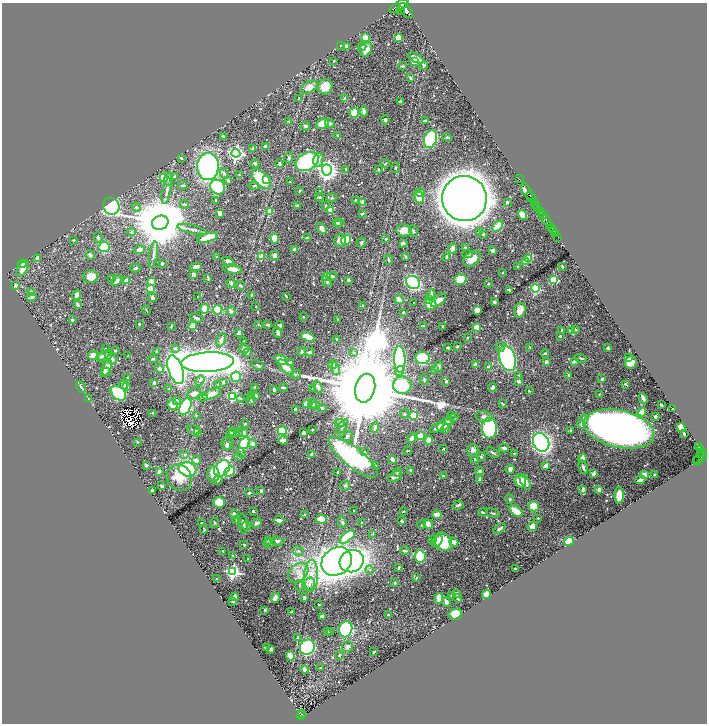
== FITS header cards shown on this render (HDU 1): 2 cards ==
NAXIS1  =                 1409
NAXIS2  =                 1443

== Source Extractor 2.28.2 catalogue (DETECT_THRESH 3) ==
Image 1409 x 1443 px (HDU 1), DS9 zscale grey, zoomed out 1/2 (1 PNG px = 2 x 2 image px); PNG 709 x 726 px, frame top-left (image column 1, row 1442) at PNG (2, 3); each listed source drawn as its Kron ellipse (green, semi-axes under 4 px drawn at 4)
Background 0.494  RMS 0.0087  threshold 0.026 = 3 sigma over >= 5 px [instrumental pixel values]
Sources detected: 725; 49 cannot appear on this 1/2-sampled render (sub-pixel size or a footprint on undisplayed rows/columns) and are neither listed nor drawn; of the other 676, the 500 brightest by FLUX_AUTO listed and drawn (176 fainter detections omitted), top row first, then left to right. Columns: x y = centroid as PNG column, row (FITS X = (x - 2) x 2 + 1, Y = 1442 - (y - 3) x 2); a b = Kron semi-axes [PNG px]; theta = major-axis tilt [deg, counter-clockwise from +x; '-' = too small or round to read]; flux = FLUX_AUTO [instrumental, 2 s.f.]
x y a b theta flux
399 6 11 4 32 2500
400 10 2 1 - 99
406 10 9 4 -49 2000
398 37 3 3 - 47
365 38 4 3 - 32
341 45 4 3 - 1.9
346 47 3 3 - 12
362 47 4 2 - 1.9
366 49 8 6 63 15
416 58 9 3 -29 14
334 61 2 2 - 1.7
414 62 3 3 - 17
424 65 4 3 - 2.9
403 66 4 3 - 2.5
410 78 3 2 - 6.8
309 87 9 5 29 17
325 87 8 7 - 25
345 98 4 2 - 3.7
299 99 3 2 - 3.7
400 101 2 2 - 2.7
364 111 5 3 - 6.6
354 113 5 4 - 29
385 120 5 3 - 2.6
425 120 4 2 - 3.3
289 122 4 4 - 1.9
330 123 5 3 - 4.5
322 124 7 4 24 30
305 126 5 3 - 3.3
337 135 3 2 - 1.6
223 136 4 2 - 2.8
447 137 5 2 - 2
430 139 9 6 70 240
265 146 2 2 - 4.9
253 149 4 3 - 4.4
236 153 4 4 - 450
181 158 3 2 - 1.8
289 158 6 4 74 2.9
318 160 7 5 76 7.1
307 161 12 8 30 150
255 163 4 3 - 3.7
279 164 4 3 - 3.4
385 164 4 3 - 1.6
208 167 13 11 90 430
395 168 5 3 - 2.1
346 169 3 3 - 1.2
378 169 3 3 - 2
327 170 6 5 - 970
224 173 5 3 - 2.8
239 175 3 2 - 1.5
174 177 3 3 - 4.6
163 178 3 3 - 23
169 179 7 3 -87 3.1
261 179 12 6 -47 70
519 179 2 1 - 23
228 180 3 2 - 6.1
266 180 4 4 - 8.8
290 182 3 2 - 1.7
183 185 5 3 - 2.9
254 186 5 2 - 1.6
218 187 8 7 - 160
167 191 13 3 78 6.2
300 191 3 2 - 1.9
320 191 3 2 - 1.2
527 191 9 2 -58 750
421 193 4 3 - 3.9
319 197 4 3 - 3
419 197 7 4 -75 42
531 197 6 2 -56 710
332 198 5 4 - 2.1
464 199 22 22 - 5500
216 200 3 2 - 2.1
356 200 3 3 - 1.5
362 202 4 3 - 6.7
507 202 3 2 - 2.3
534 202 4 2 - 98
184 204 4 3 - 1.6
298 205 4 3 - 3.6
536 205 2 2 - 71
111 206 8 8 - 360
326 206 4 3 - 2
136 207 5 3 - 2.8
538 207 3 2 - 260
330 210 3 3 - 15
269 211 3 3 - 14
541 211 3 2 - 200
220 213 3 3 - 12
362 214 3 2 - 2.1
523 215 5 3 - 27
543 215 4 3 - 350
546 220 6 2 -59 1100
338 222 5 4 - 4.7
160 223 8 7 - 15000
339 225 3 3 - 1.9
498 226 6 3 46 40
550 226 2 2 - 300
192 229 15 3 -14 7.2
322 229 6 3 -50 11
552 229 3 2 - 420
404 230 8 6 -8 23
553 230 2 1 - 150
413 231 6 3 -69 2.5
479 231 4 2 - 2
131 232 4 3 - 2
483 234 3 3 - 1.6
556 234 4 1 - 100
98 237 5 3 - 4.5
558 237 2 2 - 80
208 238 10 3 16 46
275 238 5 3 - 25
307 238 3 2 - 4.3
386 239 3 2 - 2.1
74 240 3 2 - 1.3
340 240 6 6 - 13
346 240 5 5 - 38
361 243 5 3 - 2.6
403 243 3 3 - 3.9
104 247 5 5 - 62
465 248 3 2 - 2.3
294 249 3 2 - 6.1
452 249 5 4 - 7.9
139 250 6 3 18 11
493 250 3 3 - 5.8
154 254 13 3 81 6.7
468 254 5 3 - 3.6
90 255 5 3 - 5.3
275 255 4 3 - 10
261 256 3 3 - 38
406 256 4 2 - 1.8
217 257 3 2 - 1.5
447 257 3 2 - 9.1
37 258 4 3 - 11
529 258 4 4 - 19
472 259 10 6 39 20
389 260 4 3 - 2.1
525 261 3 3 - 19
228 262 6 3 -41 14
22 264 4 3 - 5.6
162 264 4 3 - 2.3
562 266 4 2 - 1.4
196 267 6 3 13 6.6
518 267 3 2 - 1.4
23 268 9 5 63 19
135 268 5 3 - 2.7
232 269 9 4 -8 14
502 273 2 2 - 2
193 275 3 3 - 5.1
326 276 3 2 - 36
332 276 5 4 - 4.4
91 277 7 6 - 15
112 278 3 2 - 2.5
208 278 4 2 - 2.7
460 279 6 5 - 36
348 280 4 4 - 1.9
553 280 4 3 - 44
117 281 6 3 44 6.8
126 281 4 3 - 12
151 282 3 2 - 29
327 282 6 3 -49 3.6
413 282 7 6 - 220
231 283 4 3 - 3.4
488 284 3 2 - 1.8
16 285 4 3 - 2.6
241 286 4 3 - 3.5
536 288 4 4 - 110
150 289 3 3 - 44
510 290 3 2 - 3.9
31 291 3 2 - 2.1
77 295 5 3 - 9.8
252 295 4 3 - 1.6
431 295 6 3 67 5.2
286 296 2 2 - 1.9
32 297 5 3 - 3.1
198 297 2 2 - 2
153 298 4 3 - 6.7
399 300 5 3 - 12
430 300 4 3 - 11
438 300 9 4 40 18
494 302 2 2 - 6
414 303 2 2 - 1.3
430 304 6 5 - 42
78 305 3 3 - 4.9
256 306 2 2 - 1.3
362 306 4 3 - 1.6
205 309 5 4 - 27
146 310 5 2 - 1.2
218 310 5 4 - 66
477 310 3 3 - 23
520 310 7 5 71 16
231 311 4 4 - 6.4
403 312 2 2 - 1.7
303 317 3 2 - 1.3
196 318 6 3 -24 4.2
338 319 2 2 - 1.6
72 320 3 2 - 2.6
139 324 2 2 - 1.9
258 324 3 3 - 1.3
268 325 4 3 - 2.1
280 325 4 3 - 4.8
171 326 3 3 - 1.7
192 326 4 4 - 15
423 326 4 3 - 3.3
442 326 2 2 - 1.6
477 327 2 2 - 34
562 330 3 2 - 5.1
571 330 4 3 - 5.4
575 330 4 3 - 2.3
239 333 3 3 - 7.1
278 333 5 3 - 4.3
560 336 3 3 - 1.9
308 337 7 3 -22 48
467 338 2 2 - 1.8
337 339 3 2 - 2.2
221 340 7 4 69 7.4
244 341 3 2 - 1.5
457 347 3 3 - 2.6
500 347 5 4 - 2.8
530 347 3 3 - 1.8
175 348 4 3 - 4.6
448 348 3 2 - 3.2
608 348 3 3 - 2.8
106 349 3 2 - 1.5
244 349 5 4 - 4.6
115 350 2 2 - 1.6
156 351 3 2 - 1.6
302 352 4 3 - 2.8
310 352 4 3 - 3.4
353 352 3 3 - 1.5
247 353 4 3 - 4.6
545 353 4 2 - 2.1
93 355 5 4 - 21
128 356 2 2 - 1.2
101 357 4 4 - 2.7
105 357 8 5 31 12
423 358 7 6 - 210
507 358 13 8 -73 340
581 358 6 3 -15 2.7
628 358 3 2 - 8.6
112 359 5 3 - 7.9
153 359 4 3 - 2.5
400 359 13 5 -87 240
281 360 6 4 -29 56
574 361 4 3 - 5
208 362 26 10 3 2700
546 362 3 3 - 5.7
631 362 6 5 - 22
290 363 4 3 - 6.3
333 364 4 3 - 9.3
258 365 6 4 -29 3.3
475 365 3 3 - 6.8
488 366 3 3 - 1.9
286 367 10 4 -44 24
438 367 6 4 80 5.5
106 368 9 4 63 20
160 369 4 3 - 8.4
336 369 6 4 -74 4.2
176 370 15 7 -71 670
434 370 4 3 - 2.1
400 371 5 3 - 16
106 372 4 3 - 4.2
296 374 5 3 - 2.5
518 375 3 3 - 1.6
569 376 3 3 - 3.7
236 377 5 5 - 47
127 378 3 2 - 1.5
602 379 3 2 - 5.6
200 380 5 4 - 3
424 380 5 2 - 2.3
446 381 3 2 - 4.7
518 381 3 3 - 4
154 382 3 2 - 3.6
223 382 3 3 - 2.1
625 384 3 2 - 2
124 385 5 3 - 6.1
218 385 3 2 - 1.6
402 385 9 8 - 80
81 387 6 2 -62 5.1
127 387 4 3 - 5.2
254 387 3 2 - 2.7
283 387 4 2 - 3.8
318 387 7 4 -73 8.3
492 387 4 3 - 4.9
365 388 15 10 77 70000
169 389 4 3 - 1.5
274 389 3 3 - 4.4
313 389 4 3 - 1.4
529 391 3 2 - 1.5
118 393 8 6 -40 160
194 393 7 5 33 14
212 394 10 4 23 13
600 394 3 2 - 1.5
251 395 3 3 - 1.5
256 395 4 3 - 2.6
232 396 4 4 - 130
203 397 4 3 - 1.9
240 398 4 3 - 1.7
643 398 5 2 - 8.2
88 399 3 2 - 1.2
177 400 4 3 - 2.6
251 400 5 3 - 2.3
306 404 2 2 - 36
313 404 5 3 - 4.5
503 404 4 2 - 1.5
172 405 5 5 - 25
661 405 2 2 - 2.4
316 406 2 2 - 13
185 407 9 5 64 220
322 408 4 4 - 2.8
295 409 4 3 - 3.7
673 409 2 2 - 1.7
642 412 4 3 - 18
153 413 2 2 - 2.5
404 414 4 3 - 2.2
413 415 3 3 - 76
452 415 3 3 - 1.4
196 416 3 3 - 1.3
484 417 8 5 -12 7.3
655 417 3 2 - 4.5
454 418 3 3 - 1.5
584 418 4 3 - 5.6
449 421 4 3 - 3.4
340 423 5 4 - 2.9
245 424 4 3 - 2.3
582 424 4 3 - 11
444 425 8 5 34 17
342 427 8 4 56 4
375 427 5 4 - 5.1
681 427 4 4 - 35
437 428 7 4 27 9.3
489 428 10 7 -88 170
446 429 5 3 - 3.6
619 429 36 18 -12 1500
193 430 7 2 -16 3
312 430 2 2 - 1.5
282 431 4 4 - 76
571 431 3 3 - 3
198 432 3 2 - 1.6
232 432 3 3 - 2.8
236 433 7 4 3 3.4
243 433 5 4 - 9.7
304 433 4 3 - 3.9
231 434 3 3 - 9.9
684 434 4 2 - 3.1
347 436 5 5 - 3.8
421 436 3 3 - 44
412 438 5 3 - 10
283 440 5 2 - 8.1
428 440 4 4 - 11
138 442 3 2 - 1.2
541 442 10 7 -60 420
227 443 7 6 - 7.5
244 443 6 4 60 90
253 444 4 4 - 5.6
227 446 3 3 - 2.6
699 447 3 2 - 130
504 448 5 3 - 5.5
443 449 3 2 - 1.5
700 449 2 2 - 140
473 450 6 5 - 7.9
408 451 4 2 - 1.3
364 452 4 3 - 1.5
241 453 6 3 -47 2.1
493 453 7 2 -30 3.4
514 453 2 2 - 1.9
703 453 3 2 - 110
312 454 3 3 - 7.1
185 455 4 3 - 3.3
703 456 4 2 - 330
239 457 3 3 - 1.6
353 457 30 9 -39 580
481 457 5 4 - 2.8
582 458 4 3 - 12
699 458 8 4 68 110
475 459 4 3 - 1.7
196 460 4 3 - 11
393 460 4 2 - 14
697 461 2 1 - 19
146 465 3 2 - 5.6
375 465 3 3 - 1.5
546 465 4 3 - 8.6
583 467 7 3 -71 5.4
222 468 9 7 48 320
188 469 9 7 -16 96
510 469 4 4 - 5.3
411 470 2 2 - 2.1
159 471 3 3 - 5.8
230 471 6 4 41 140
480 471 4 3 - 4.1
337 472 3 2 - 1.2
397 472 5 3 - 2.5
213 474 8 6 -88 21
593 474 4 2 - 4.6
644 475 3 3 - 13
655 475 3 2 - 1.5
395 476 7 5 20 5.4
443 476 2 2 - 2
179 478 13 12 - 34
218 480 5 3 - 2.8
479 480 4 3 - 3.6
640 480 5 3 - 12
520 481 6 5 - 27
525 482 8 4 -62 19
162 486 3 2 - 4.8
345 486 5 5 - 2.9
583 489 4 3 - 6
599 489 4 3 - 5.7
152 491 3 2 - 7.1
261 491 3 2 - 5.2
249 493 4 3 - 3.3
619 495 8 4 89 20
510 499 4 3 - 1.8
219 502 6 5 - 31
458 505 5 3 - 3.6
534 506 5 5 - 37
253 511 3 2 - 2.3
354 511 2 2 - 2.9
404 511 3 2 - 1.5
516 511 8 3 -39 56
483 512 5 2 - 2.2
493 513 7 2 -14 2.5
234 514 4 3 - 6.4
304 515 3 3 - 2.6
437 515 5 3 - 17
538 518 3 2 - 1.2
321 519 5 4 - 25
236 520 4 3 - 1.7
279 520 5 3 - 12
402 521 3 2 - 2.8
342 522 6 4 -76 2.6
362 522 4 3 - 1.3
201 523 2 2 - 1.2
215 523 5 2 - 1.6
243 523 10 4 -83 5.9
257 523 6 3 27 5
422 524 4 3 - 1.9
428 524 5 3 - 21
247 526 4 3 - 2
532 526 5 4 - 21
204 529 4 2 - 1.6
499 529 6 3 38 3.7
372 534 3 3 - 1.4
347 537 9 4 38 79
268 540 3 3 - 5.8
432 540 3 3 - 1.4
277 541 7 4 -5 5.8
437 541 6 4 49 9.6
569 541 5 4 - 57
443 542 10 8 -48 52
454 542 4 3 - 16
269 543 6 3 9 3.5
244 545 3 2 - 2.7
223 551 3 2 - 1.7
298 551 5 4 - 3.2
405 551 4 3 - 5.3
232 556 3 2 - 2
420 556 6 5 - 51
248 559 3 2 - 1.3
337 561 16 13 34 1800
352 561 12 11 - 680
399 568 4 2 - 2.6
515 569 3 2 - 4.2
370 570 4 3 - 2.6
233 572 4 4 - 310
298 573 11 8 42 17
311 576 16 7 87 24
416 578 4 3 - 1.3
217 579 3 2 - 2.3
395 583 3 2 - 2.3
309 584 7 6 - 7.1
299 585 5 3 - 1.8
456 593 3 3 - 7.2
486 594 5 4 - 12
451 595 3 2 - 1.9
235 597 4 2 - 8.7
304 597 4 3 - 3.8
275 598 5 3 - 6.9
439 598 5 3 - 23
458 598 4 2 - 2.5
233 601 3 2 - 1.6
446 602 5 3 - 9.9
319 604 2 2 - 1.2
265 610 2 2 - 2.6
291 612 3 2 - 1.8
455 614 7 5 11 30
388 615 3 2 - 1.3
322 616 4 2 - 4.5
346 629 8 6 78 240
328 632 4 3 - 1.6
331 632 3 3 - 1.6
297 638 4 3 - 1.5
266 647 3 2 - 3.3
307 647 8 7 - 360
347 647 5 5 - 6.3
270 649 3 3 - 7.2
374 652 3 2 - 1.8
339 655 3 3 - 1.3
290 656 5 3 - 13
320 668 3 2 - 1.8
304 670 4 3 - 7.7
301 714 3 2 - 54
301 716 4 2 - 57
At the frame edge (FLAGS 8, measured only in part): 1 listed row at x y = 399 6
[176 fainter detections neither listed nor drawn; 49 sub-pixel or undisplayed-footprint detections neither listed nor drawn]